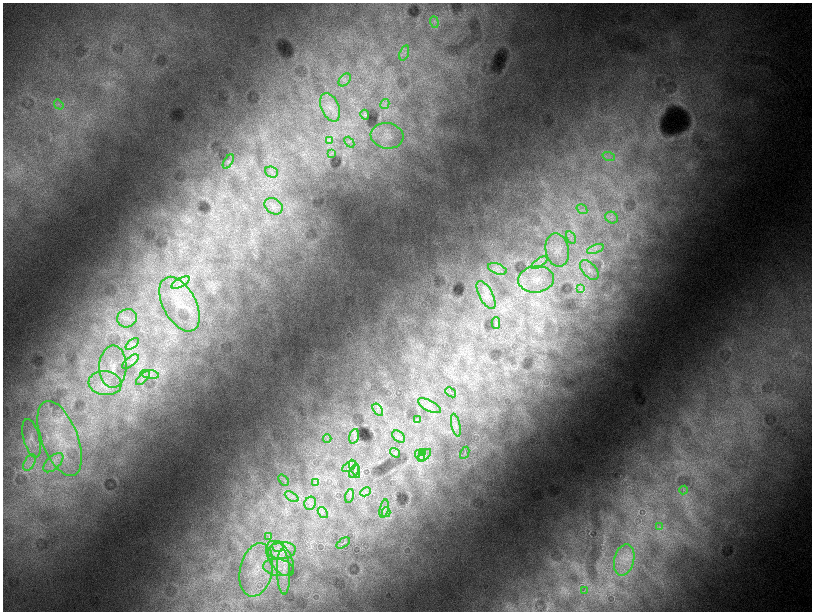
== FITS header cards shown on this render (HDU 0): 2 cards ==
NAXIS1  =                 1619
NAXIS2  =                 1219

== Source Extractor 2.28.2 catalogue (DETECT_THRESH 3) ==
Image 1619 x 1219 px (HDU 0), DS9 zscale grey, zoomed out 1/2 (1 PNG px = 2 x 2 image px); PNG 814 x 614 px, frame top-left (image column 2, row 1218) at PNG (3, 3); each listed source drawn as its Kron ellipse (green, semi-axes under 4 px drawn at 4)
Background 2840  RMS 160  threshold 476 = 3 sigma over >= 5 px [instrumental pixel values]
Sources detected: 77; all 77 listed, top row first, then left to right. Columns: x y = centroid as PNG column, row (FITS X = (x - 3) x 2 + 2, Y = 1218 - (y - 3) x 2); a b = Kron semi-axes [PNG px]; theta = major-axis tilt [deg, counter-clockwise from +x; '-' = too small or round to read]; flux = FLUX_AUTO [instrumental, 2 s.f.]
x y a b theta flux
434 22 6 3 -71 8.1e+04
404 53 8 4 71 1.3e+05
345 80 7 5 48 1.2e+05
385 104 5 3 - 7.2e+04
59 105 5 3 - 6.6e+04
330 107 15 9 -67 3.8e+05
365 115 5 4 - 5.4e+04
387 136 16 12 -8 4.9e+05
329 140 4 2 - 3.8e+04
349 142 6 2 -50 4.9e+04
332 153 4 2 - 2.5e+04
609 157 6 3 -19 8.2e+04
228 162 8 4 59 6.5e+04
271 172 6 5 - 1.1e+05
274 206 10 7 -34 1.7e+05
582 209 6 4 -33 9.4e+04
612 218 7 5 -28 1.1e+05
571 237 6 3 -59 6.5e+04
595 249 9 2 20 8.1e+04
557 250 17 11 -78 4.7e+05
539 263 9 4 35 1.5e+05
497 269 10 5 -21 1.4e+05
589 270 12 7 -48 1.6e+05
536 279 18 13 7 6.7e+05
181 282 10 4 29 1.6e+05
580 288 4 2 - 3.5e+04
486 295 15 6 -62 2.5e+05
179 304 29 16 -62 8.8e+05
127 318 10 9 - 1.8e+05
496 323 6 3 -90 4.1e+04
132 344 8 4 38 7.8e+04
130 362 10 4 39 1.0e+05
113 367 21 13 89 6.1e+05
150 374 9 3 -10 1.2e+05
143 378 9 2 45 8.0e+04
105 383 16 12 -6 5.4e+05
451 392 6 1 -42 2.1e+04
429 406 12 5 -27 1.9e+05
378 410 7 3 -55 7.0e+04
417 420 4 3 - 3.1e+04
456 425 12 3 -76 1.1e+05
354 436 7 4 76 8.8e+04
399 437 7 5 -38 9.1e+04
32 438 20 8 -75 3.5e+05
60 438 39 18 -69 2.0e+06
327 439 4 2 - 3.1e+04
422 452 3 2 - 1.5e+04
395 453 5 3 - 3.6e+04
465 453 6 2 62 3.0e+04
420 455 6 2 -52 4.8e+04
425 455 8 1 44 3.3e+04
30 462 9 5 61 1.9e+05
53 463 12 6 43 3.3e+05
349 466 8 3 30 4.5e+04
355 469 9 2 -65 7.7e+04
354 471 7 2 61 3.7e+04
284 480 6 1 -49 2.9e+04
316 482 4 2 - 3.9e+04
684 490 4 2 - 3.7e+04
365 492 5 3 - 5.5e+04
350 496 7 3 76 5.4e+04
292 497 7 4 -28 1.2e+05
310 503 7 5 59 1.3e+05
384 509 9 3 76 8.4e+04
323 512 6 2 -51 4.8e+04
386 512 5 2 - 5.0e+04
659 527 4 2 - 3.8e+04
269 536 3 2 - 1.5e+04
343 543 7 1 33 1.9e+04
278 546 6 5 - 1.3e+05
282 551 14 8 6 4.0e+05
280 558 20 10 -57 6.1e+05
624 560 16 10 76 5.5e+05
278 567 15 8 -8 3.7e+05
256 570 27 16 78 1.2e+06
283 572 22 6 -87 4.1e+05
584 591 4 1 - 1.5e+04